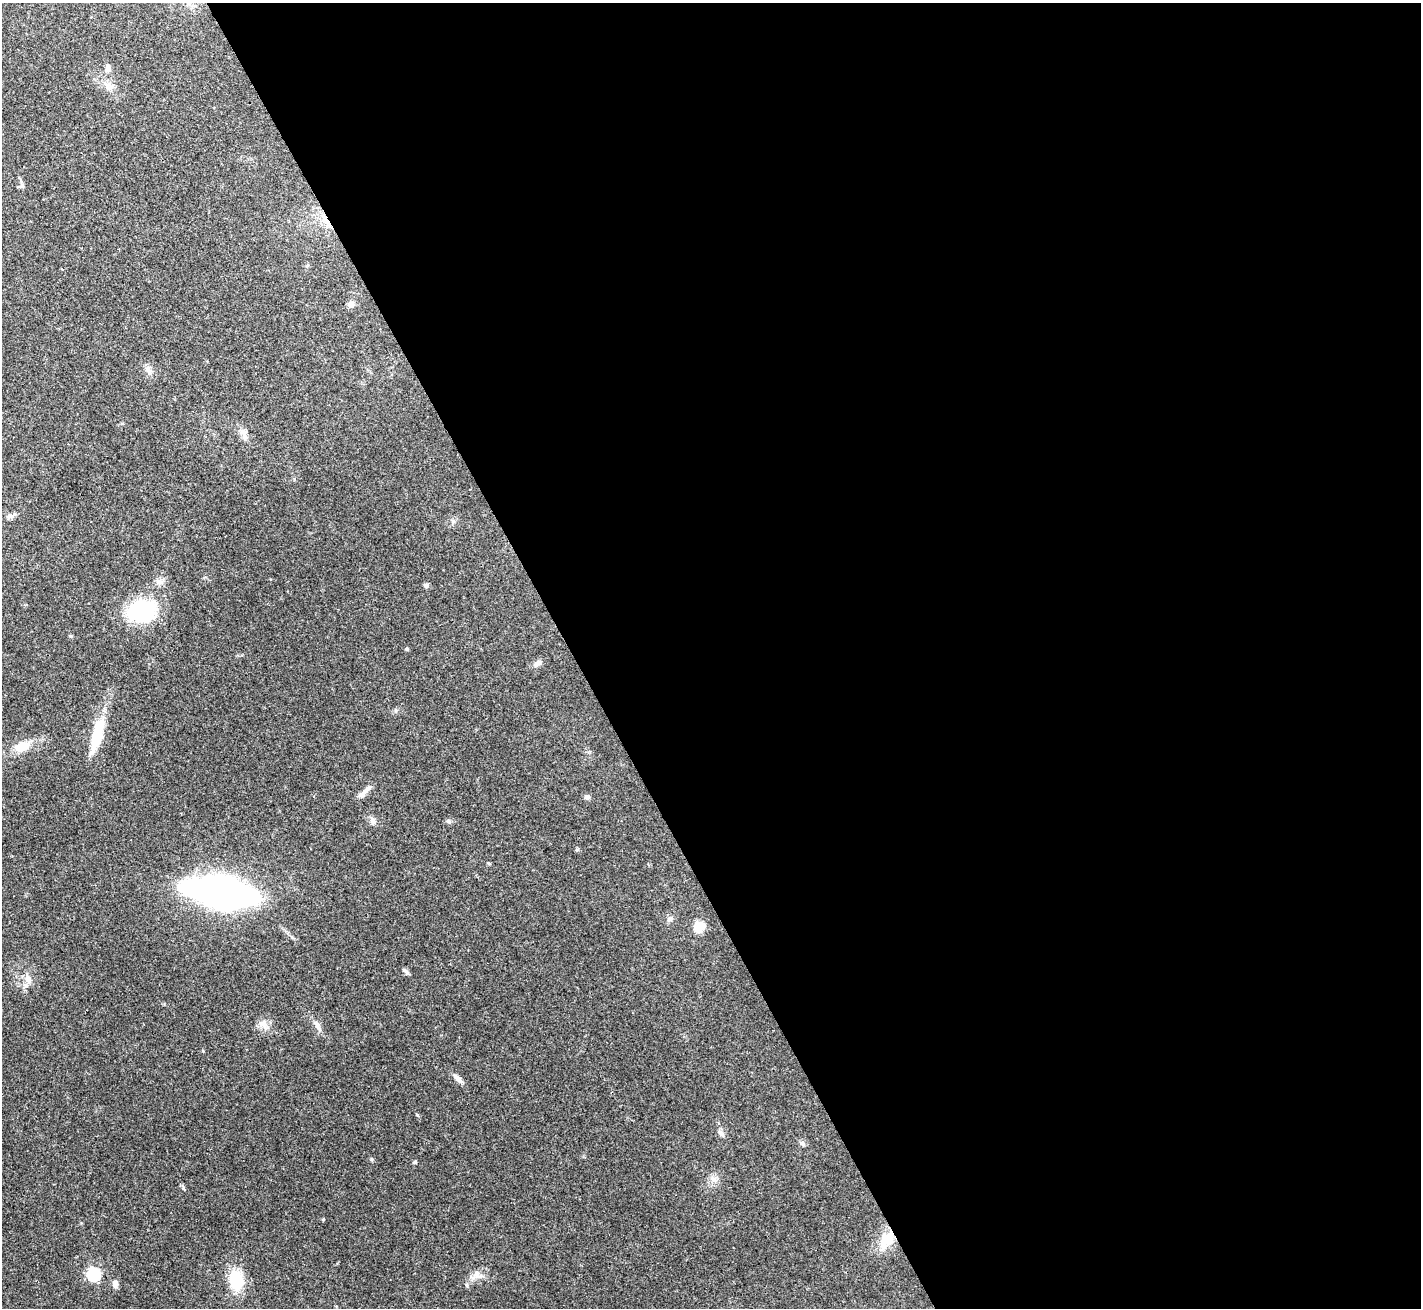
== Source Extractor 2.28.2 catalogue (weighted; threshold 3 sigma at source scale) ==
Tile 8 of 4 x 4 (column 4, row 2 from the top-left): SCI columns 4259-5677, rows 2769-4074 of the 5679 x 5670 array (HDU 1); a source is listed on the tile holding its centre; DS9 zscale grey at full resolution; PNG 1423 x 1310 px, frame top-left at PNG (2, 3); no overlay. Shown black and unused: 60% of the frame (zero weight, under 3 of 4 exposures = <1% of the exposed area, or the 3 px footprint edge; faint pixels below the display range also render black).
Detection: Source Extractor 2.28.2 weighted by HDU 2 'WHT'; one run over the whole footprint, this tile lists its part. Background 0.0648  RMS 0.0052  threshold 0.0234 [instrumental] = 3 sigma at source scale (4.5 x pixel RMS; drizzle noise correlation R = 1.50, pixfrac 1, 0.05/0.05 arcsec/px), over >= 5 px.
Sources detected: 40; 1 cosmic-ray / hot-pixel residue — not listed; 1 inside a brighter listed object's ellipse — not listed separately; the other 38 listed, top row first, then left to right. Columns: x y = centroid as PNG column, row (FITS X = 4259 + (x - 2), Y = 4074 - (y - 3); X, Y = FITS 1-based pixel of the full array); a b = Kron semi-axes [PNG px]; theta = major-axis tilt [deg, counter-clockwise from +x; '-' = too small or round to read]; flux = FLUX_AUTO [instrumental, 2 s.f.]
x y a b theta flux
108 68 8 7 - 2.7
108 86 15 12 -31 4.6
22 185 7 6 - 1.2
351 304 9 8 - 2
148 370 11 6 -72 2.1
243 432 14 8 -51 3.2
9 516 9 7 13 1.6
453 521 6 4 -46 0.94
160 582 12 5 -14 2
426 585 6 6 - 1.3
141 611 24 17 12 54
407 649 5 4 - 0.62
538 663 12 7 29 2
97 734 47 12 76 19
22 747 20 11 20 8.4
361 795 12 7 39 2.5
587 797 7 6 - 1.5
372 821 11 6 -74 2
449 822 8 3 -19 0.85
577 850 6 4 20 0.59
220 892 43 15 -9 490
670 919 8 7 - 1.6
699 926 12 10 53 7.7
406 971 13 3 -48 1
28 979 15 7 -72 3.5
263 1023 13 9 17 3.6
317 1024 15 6 -67 2.7
458 1078 17 6 -43 2.4
721 1133 14 5 -51 1.6
802 1143 8 6 -56 1.2
371 1159 6 4 -89 0.59
415 1162 5 4 - 0.74
713 1179 8 6 -45 2.1
886 1240 27 14 54 12
93 1274 6 6 - 66
476 1274 10 9 - 3.2
236 1280 25 17 -82 18
115 1284 9 6 -79 2.5
Overlapping masked pixels (flux is a lower limit): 1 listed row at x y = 886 1240
Unlisted compact peaks at least as high as the median listed source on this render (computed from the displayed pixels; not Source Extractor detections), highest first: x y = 417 1115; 323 1219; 203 1051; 71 636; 292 937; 294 479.